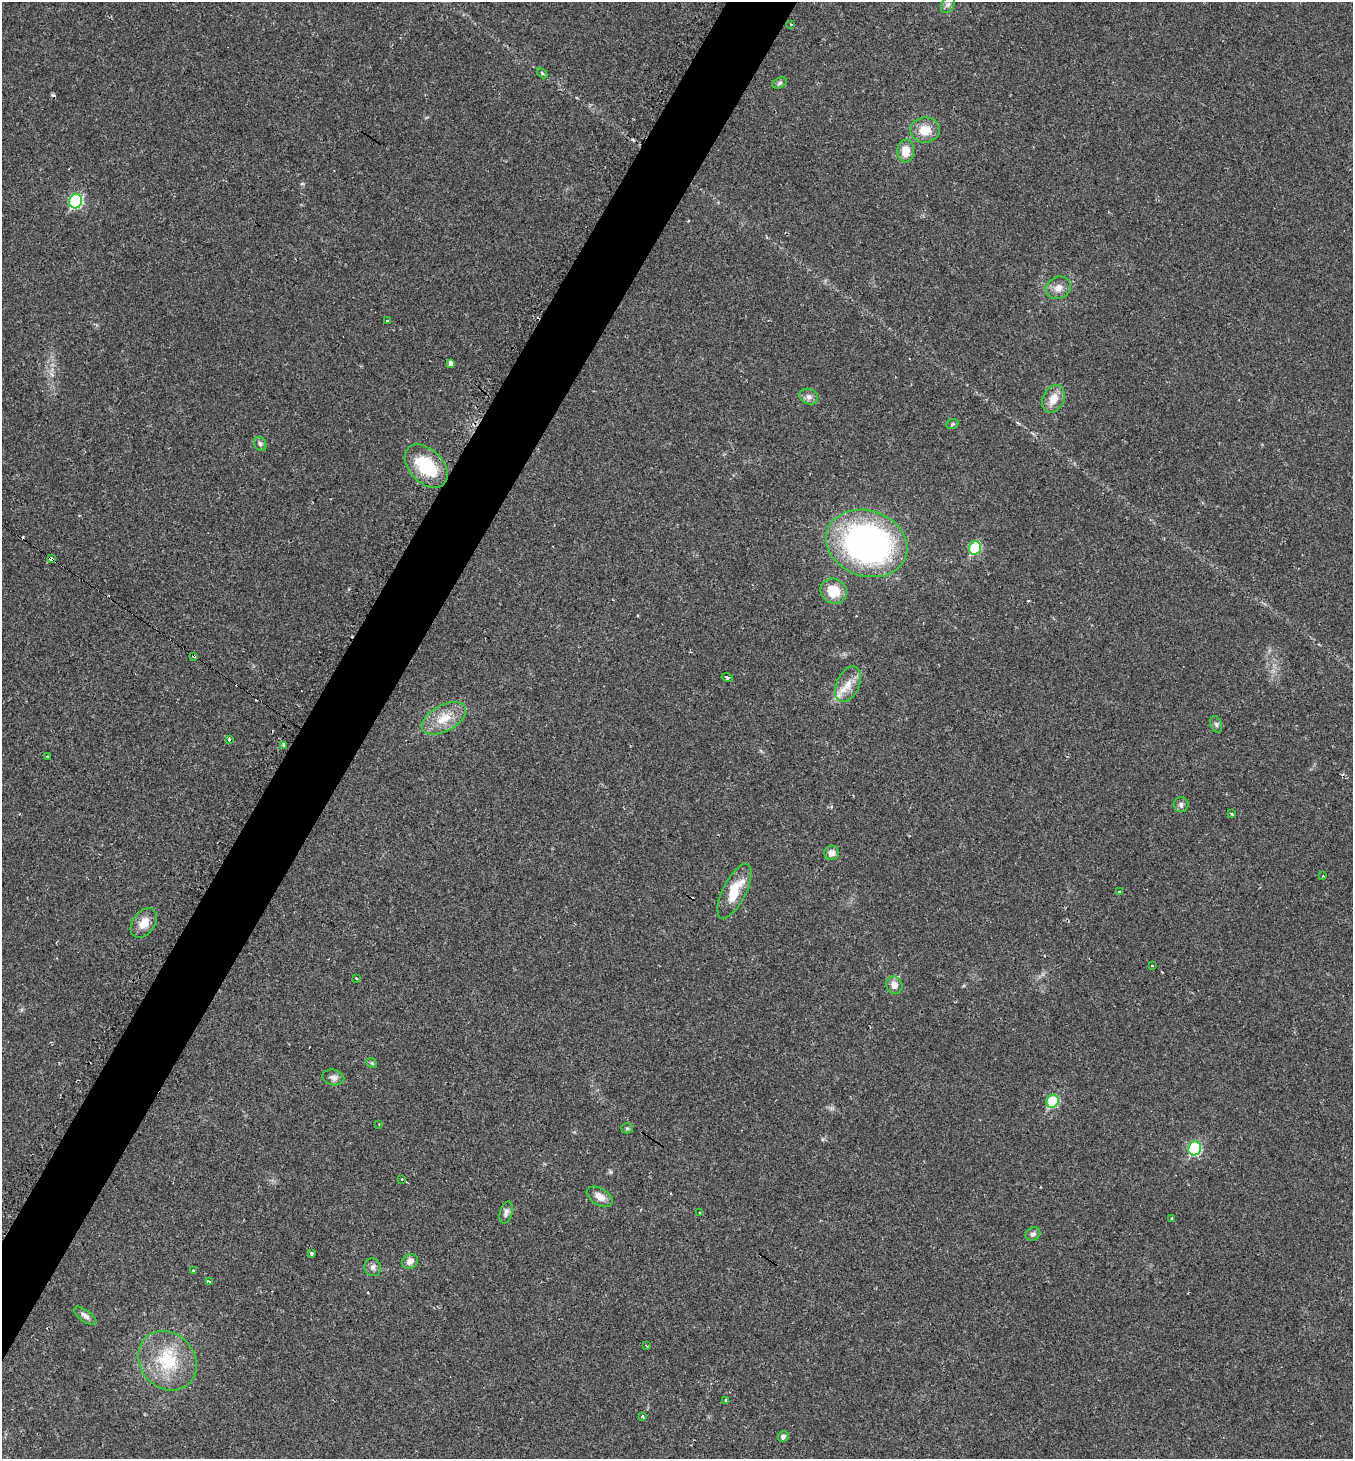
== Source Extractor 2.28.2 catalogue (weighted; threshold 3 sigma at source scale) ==
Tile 7 of 4 x 4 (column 3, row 2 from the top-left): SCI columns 3009-4359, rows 2935-4391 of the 5936 x 5931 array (HDU 1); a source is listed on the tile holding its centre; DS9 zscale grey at full resolution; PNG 1355 x 1461 px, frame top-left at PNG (2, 2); each listed source drawn as its Kron ellipse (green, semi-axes under 4 px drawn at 4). Shown black and unused: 5% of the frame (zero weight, under 2 of 3 exposures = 2% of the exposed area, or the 3 px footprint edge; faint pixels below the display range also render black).
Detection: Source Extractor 2.28.2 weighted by HDU 2 'WHT'; one run over the whole footprint, this tile lists its part. Background 0.0302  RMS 0.0045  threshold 0.0204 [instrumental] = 3 sigma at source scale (4.5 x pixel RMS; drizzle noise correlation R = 1.50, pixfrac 1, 0.05/0.05 arcsec/px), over >= 5 px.
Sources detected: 67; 7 cosmic-ray / hot-pixel residue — neither listed nor drawn; the other 60 listed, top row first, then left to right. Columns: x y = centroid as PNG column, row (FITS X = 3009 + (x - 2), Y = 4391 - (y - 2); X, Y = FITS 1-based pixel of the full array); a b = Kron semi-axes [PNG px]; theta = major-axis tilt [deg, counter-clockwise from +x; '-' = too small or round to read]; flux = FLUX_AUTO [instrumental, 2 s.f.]
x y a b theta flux
948 4 9 6 63 1.4
791 24 3 2 - 0.32
542 73 6 3 -45 0.51
780 83 7 5 27 0.92
925 130 15 12 1 7.3
906 151 11 8 86 6.5
76 201 7 6 - 45
1058 288 13 11 25 3.6
387 321 3 3 - 0.81
451 363 4 3 - 16
809 397 9 7 -24 2.1
1053 399 14 10 63 5.8
952 424 6 4 23 0.67
260 444 7 6 - 1.3
426 466 25 16 -46 23
867 543 41 33 -19 150
975 548 7 6 - 27
51 559 3 3 - 25
834 591 14 12 -33 9.7
194 656 3 3 - 0.91
727 678 6 3 -16 3.8
848 684 19 11 66 5.9
444 718 24 13 28 9.4
1216 724 9 5 -71 1
229 739 3 3 - 0.78
283 745 3 3 - 2.8
47 756 4 2 - 0.31
1181 805 7 7 - 1.5
1231 814 4 3 - 0.66
832 853 7 7 - 2.8
1323 876 3 2 - 0.37
734 891 30 11 63 12
1119 891 4 3 - 0.58
144 923 16 11 53 5.5
1152 966 3 2 - 0.65
356 978 3 3 - 1.1
894 985 9 7 -58 3.1
372 1063 5 4 - 0.52
333 1077 11 7 -14 1.9
1053 1101 7 6 - 27
379 1124 3 2 - 0.3
627 1128 5 5 - 0.68
1195 1148 7 6 - 36
402 1179 3 3 - 2.2
600 1197 14 8 -31 3.8
506 1212 11 6 74 1.9
700 1213 3 2 - 0.46
1172 1218 3 2 - 0.39
1033 1234 8 6 35 1.3
312 1253 4 3 - 1.4
410 1261 8 7 - 2.6
373 1267 9 8 - 1.6
193 1270 3 3 - 1.3
209 1282 3 3 - 0.65
85 1316 13 5 -35 1.7
646 1346 3 2 - 0.45
167 1361 31 27 -49 24
726 1400 3 3 - 3.5
642 1416 4 3 - 0.47
783 1437 5 5 - 1.7
Overlapping masked pixels (flux is a lower limit): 2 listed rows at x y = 51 559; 194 656